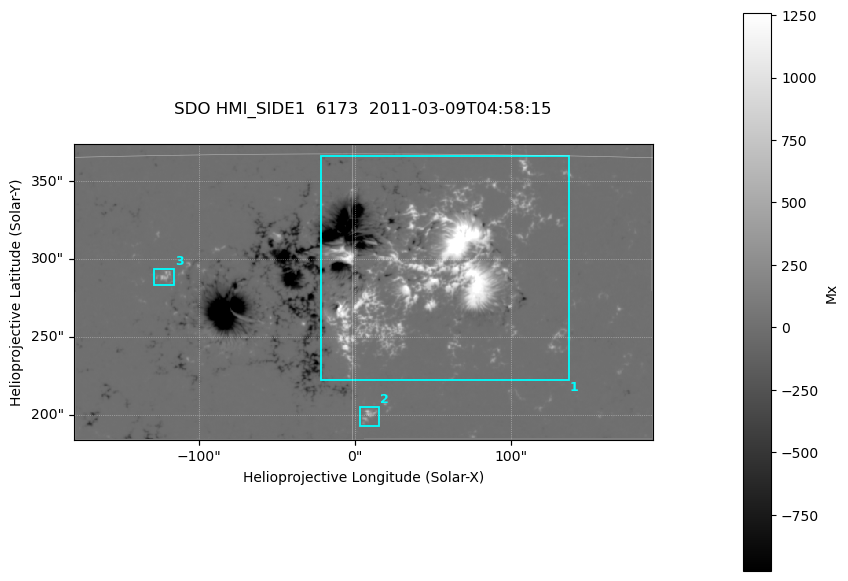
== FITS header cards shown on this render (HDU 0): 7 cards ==
TELESCOP= 'SDO     '           /
INSTRUME= 'HMI_SIDE1'          /
WAVELNTH=              6173.00 /
DATE-OBS= '2011-03-09T04:58:15.000' /
CTYPE1  = 'HPLN-TAN'           /
CTYPE2  = 'HPLT-TAN'           /
BUNIT   = 'Mx      '           /

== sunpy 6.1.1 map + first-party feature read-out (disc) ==
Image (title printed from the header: SDO HMI_SIDE1  6173  2011-03-09T04:58:15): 737 x 377 px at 0.504 arcsec/px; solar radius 966 arcsec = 1916 px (partial field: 2.4% of the solar disc is inside the frame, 99% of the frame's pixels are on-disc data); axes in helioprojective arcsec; data unit Mx (BUNIT, on the colour bar)
Orientation: file roll -179.9 deg (from PC/CROTA): ROTATED to solar-north-up (sunpy Map.rotate, bilinear) for analysis and display; everything below refers to the rotated frame; the empty margins the rotation leaves inside the frame are drawn grey
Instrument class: DISC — disc imager (sunpy class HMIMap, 6173 A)
Bright regions (active regions / flare kernels): reference = the on-disc median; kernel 7 px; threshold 5 sigma = 45.9 Mx over a disc level ~-0.275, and >= 1.15x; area >= 277 px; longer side >= 5 px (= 2.5 arcsec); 3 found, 3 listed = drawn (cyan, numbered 1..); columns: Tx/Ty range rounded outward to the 2 arcsec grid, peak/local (2 s.f.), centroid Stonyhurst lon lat
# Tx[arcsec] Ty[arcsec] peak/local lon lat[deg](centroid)
1 -22..138 222..366 -6329 +3 +10
2 2..16 192..206 -1666 +1 +5
3 -130..-116 282..294 -1417 -7 +10